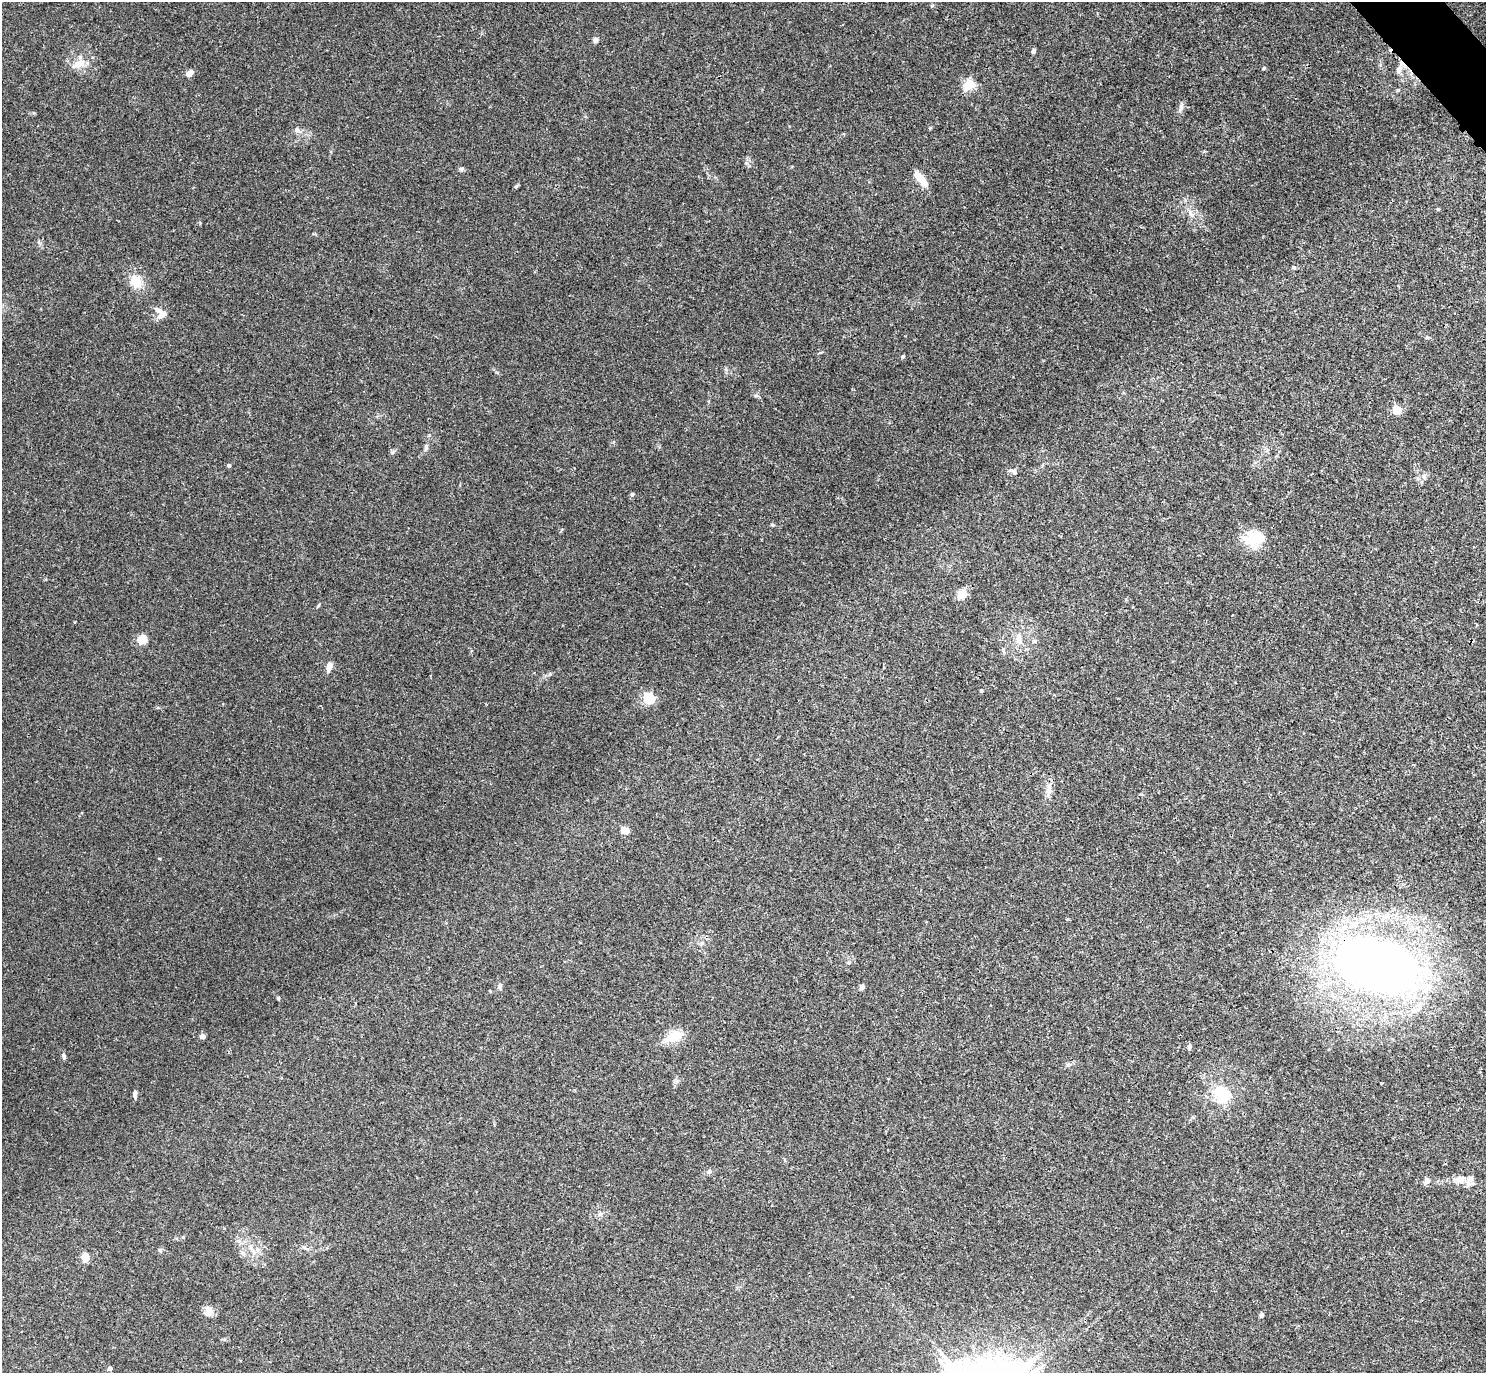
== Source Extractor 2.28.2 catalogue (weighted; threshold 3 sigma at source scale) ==
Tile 10 of 4 x 4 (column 2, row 3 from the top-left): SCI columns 1509-2992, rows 1689-3059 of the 5981 x 5978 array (HDU 1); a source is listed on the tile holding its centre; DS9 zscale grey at full resolution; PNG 1488 x 1375 px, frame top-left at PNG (2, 2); no overlay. Shown black and unused: <1% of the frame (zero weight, under 3 of 4 exposures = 2% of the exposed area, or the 3 px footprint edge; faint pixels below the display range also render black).
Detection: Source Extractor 2.28.2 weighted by HDU 2 'WHT'; one run over the whole footprint, this tile lists its part. Background 0.0261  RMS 0.0024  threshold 0.0106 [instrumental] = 3 sigma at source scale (4.5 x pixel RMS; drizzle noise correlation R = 1.50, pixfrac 1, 0.05/0.05 arcsec/px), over >= 5 px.
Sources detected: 61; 2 inside a brighter object's white glare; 1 cosmic-ray / hot-pixel residue — not listed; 3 inside a brighter listed object's ellipse — not listed separately; the other 55 listed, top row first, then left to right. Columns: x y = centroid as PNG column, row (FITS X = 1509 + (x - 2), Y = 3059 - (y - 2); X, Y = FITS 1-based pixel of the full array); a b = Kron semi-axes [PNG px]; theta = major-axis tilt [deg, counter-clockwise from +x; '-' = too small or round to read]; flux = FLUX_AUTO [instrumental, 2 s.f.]
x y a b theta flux
595 40 7 7 - 0.65
1033 51 5 5 - 0.5
78 64 20 9 24 2.8
1264 68 5 4 - 0.25
1399 69 15 7 73 1.4
189 73 6 4 34 3
968 85 18 13 40 3.2
1181 107 12 5 82 0.87
297 130 7 6 - 0.66
461 169 6 5 - 0.43
922 180 16 7 -54 3.7
516 186 7 4 44 0.33
1438 209 5 4 - 0.23
1294 267 6 4 -42 0.28
136 281 13 12 - 4.2
162 315 10 7 44 2
1427 338 6 4 2 0.29
903 356 5 4 - 0.29
1397 410 9 8 - 2.7
426 447 9 5 82 0.6
229 466 4 4 - 0.62
1014 472 11 7 -40 0.81
1424 476 8 7 - 0.82
632 494 5 5 - 0.3
772 525 6 4 -19 0.3
1253 543 24 16 2 4.5
961 594 14 12 80 2
1018 639 17 8 -82 2.1
142 640 5 5 - 11
1034 641 6 5 - 0.41
329 667 9 5 70 1.8
981 691 4 3 - 0.42
649 698 5 5 - 24
1048 790 21 6 80 1.7
625 831 5 4 - 6.1
159 859 4 2 - 0.19
1377 966 78 44 -17 180
499 986 8 6 71 0.64
862 987 6 5 - 0.71
490 991 4 3 - 0.18
278 998 5 4 - 0.29
203 1036 4 4 - 2.3
674 1036 21 11 21 5.7
1189 1047 8 5 81 0.48
64 1056 8 5 -72 0.51
135 1094 9 4 -87 0.8
1222 1094 26 20 -44 8
709 1172 8 6 30 0.65
1460 1179 12 11 - 2.1
1427 1181 9 7 8 0.77
253 1251 9 5 -59 0.87
85 1257 9 8 - 2.4
209 1311 15 10 88 1.7
1261 1315 5 4 - 0.55
110 1368 4 4 - 0.83
Overlapping masked pixels (flux is a lower limit): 1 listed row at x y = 1377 966
Unlisted compact peaks at least as high as the median listed source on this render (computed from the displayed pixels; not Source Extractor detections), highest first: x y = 930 128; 318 606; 550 674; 392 452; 756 396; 429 435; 746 163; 34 113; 160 1250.